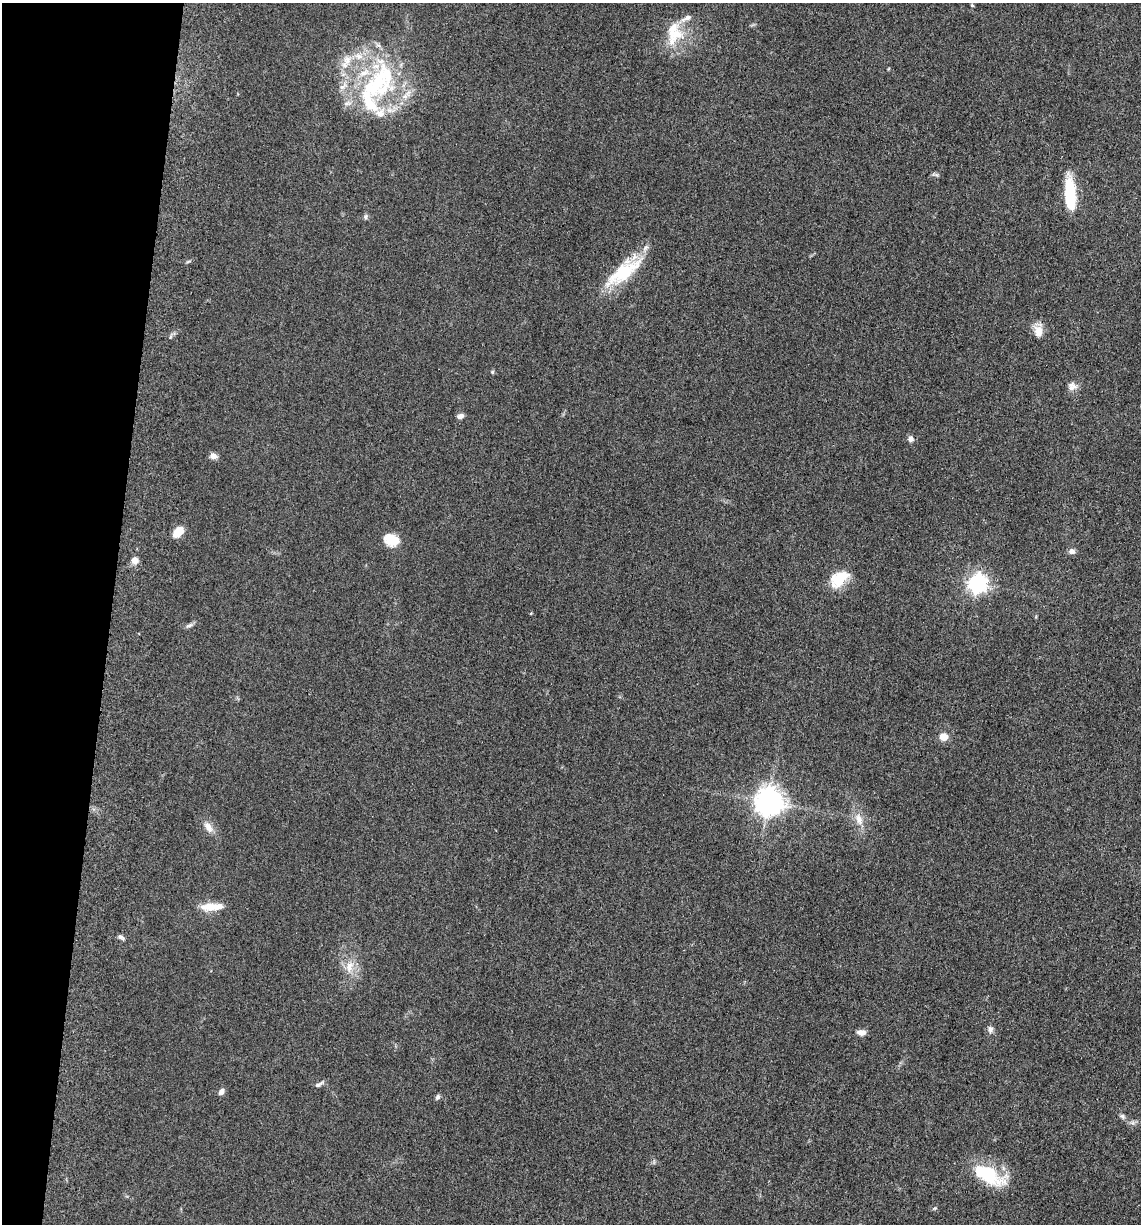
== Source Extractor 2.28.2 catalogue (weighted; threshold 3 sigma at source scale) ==
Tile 9 of 4 x 4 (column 1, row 3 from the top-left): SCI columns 247-1385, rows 1243-2464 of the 4980 x 4922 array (HDU 1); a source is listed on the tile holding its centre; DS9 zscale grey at full resolution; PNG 1143 x 1226 px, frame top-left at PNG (2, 3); no overlay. Shown black and unused: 10% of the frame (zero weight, under 3 of 5 exposures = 4% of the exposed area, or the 3 px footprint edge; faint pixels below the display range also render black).
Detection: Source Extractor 2.28.2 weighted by HDU 2 'WHT'; one run over the whole footprint, this tile lists its part. Background 0.0565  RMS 0.0059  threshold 0.0265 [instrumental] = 3 sigma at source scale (4.5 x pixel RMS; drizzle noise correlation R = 1.50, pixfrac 1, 0.05/0.05 arcsec/px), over >= 5 px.
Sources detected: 45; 1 inside a brighter object's white glare — not listed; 10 inside a brighter listed object's ellipse — not listed separately; the other 34 listed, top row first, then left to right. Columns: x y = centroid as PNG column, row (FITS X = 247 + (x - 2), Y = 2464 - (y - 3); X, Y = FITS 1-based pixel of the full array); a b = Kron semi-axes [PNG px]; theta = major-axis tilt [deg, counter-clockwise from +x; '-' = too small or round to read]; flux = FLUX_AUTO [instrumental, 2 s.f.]
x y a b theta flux
972 5 4 4 - 0.6
676 34 30 18 49 18
375 85 54 41 39 81
1070 195 35 11 -87 27
366 216 7 6 - 1.3
623 272 47 17 37 34
1038 331 16 11 -76 6
492 372 5 5 - 0.75
1072 386 12 11 - 3.6
460 416 9 6 19 2.2
910 439 8 7 - 2.2
213 456 9 7 -18 2.6
178 532 11 7 44 9.6
391 540 16 12 -21 11
1072 551 8 7 - 2.4
135 561 8 8 - 3.6
839 579 26 16 37 15
977 584 7 7 - 260
531 613 4 3 - 0.51
189 625 12 4 28 1.6
943 737 8 7 - 6.2
769 802 9 9 - 760
859 819 18 10 -68 6.9
208 827 17 9 -55 4.7
209 907 23 10 -1 9.3
121 937 9 5 -34 1.5
349 967 18 10 78 7.6
990 1030 8 7 - 2.3
861 1032 11 6 -5 3.4
319 1084 13 5 31 1.7
221 1092 8 6 53 2.5
437 1097 8 5 60 1.3
1122 1116 9 6 -26 1.5
988 1174 42 19 -33 29